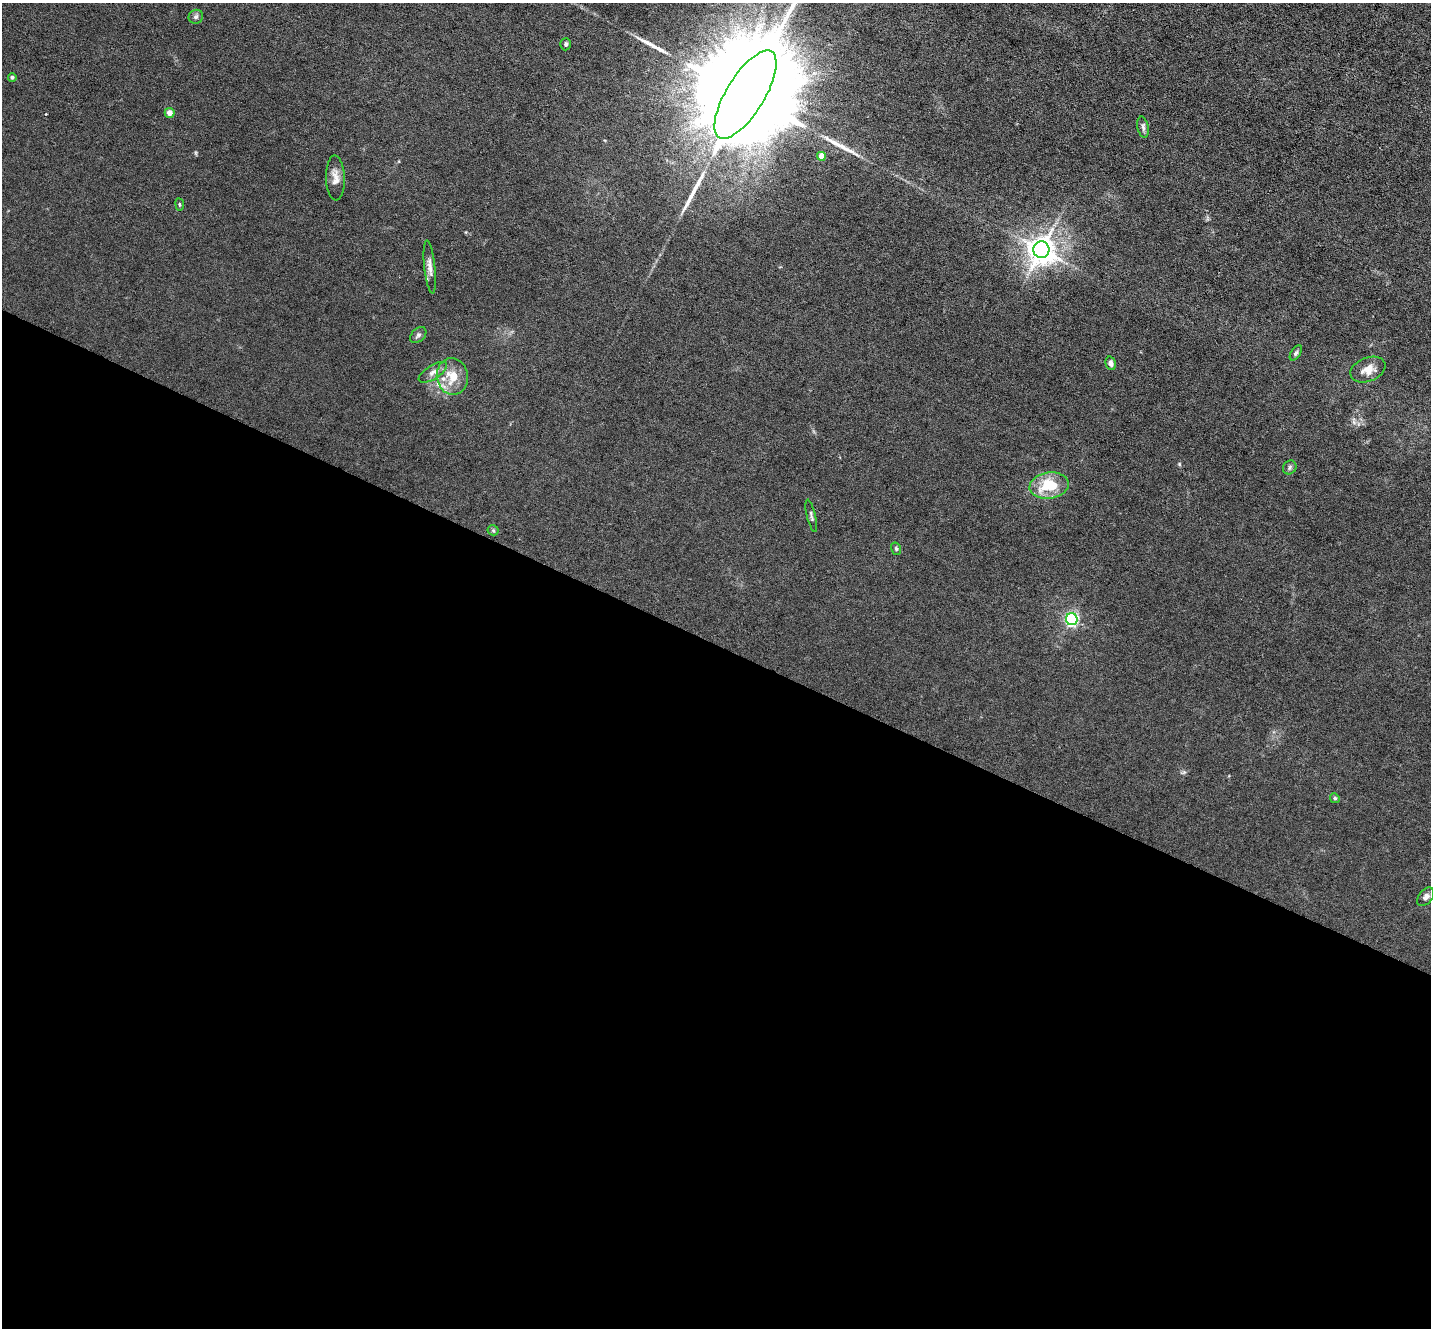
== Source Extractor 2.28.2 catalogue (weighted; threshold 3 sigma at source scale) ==
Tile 14 of 4 x 4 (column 2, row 4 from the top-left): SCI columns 1430-2858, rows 281-1606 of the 5717 x 5729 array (HDU 1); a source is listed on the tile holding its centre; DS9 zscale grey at full resolution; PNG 1433 x 1330 px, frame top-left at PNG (2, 3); each listed source drawn as its Kron ellipse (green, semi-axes under 4 px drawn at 4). Shown black and unused: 52% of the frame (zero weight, under 3 of 6 exposures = <1% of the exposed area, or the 3 px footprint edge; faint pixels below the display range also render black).
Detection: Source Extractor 2.28.2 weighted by HDU 2 'WHT'; one run over the whole footprint, this tile lists its part. Background 0.0113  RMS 0.0037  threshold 0.015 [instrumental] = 3 sigma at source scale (4.09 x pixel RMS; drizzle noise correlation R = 1.36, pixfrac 0.8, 0.05/0.05 arcsec/px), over >= 5 px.
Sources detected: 30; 3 long thin detections or spike segments (spike, bleed or trail) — neither listed nor drawn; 2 inside a brighter listed object's ellipse — not listed separately; the other 25 listed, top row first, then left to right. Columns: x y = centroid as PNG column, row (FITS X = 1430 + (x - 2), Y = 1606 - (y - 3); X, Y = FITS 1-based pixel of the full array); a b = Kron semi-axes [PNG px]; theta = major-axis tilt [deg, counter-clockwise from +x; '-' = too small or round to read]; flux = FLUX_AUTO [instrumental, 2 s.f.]
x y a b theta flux
196 17 7 7 - 0.81
566 44 6 5 - 0.66
12 77 4 4 - 0.6
745 95 50 19 59 20000
170 113 5 5 - 2.3
1143 127 11 5 -78 0.97
821 156 4 4 - 3.6
335 178 22 9 -88 2.9
180 204 6 3 -81 0.38
1041 250 8 8 - 390
430 267 27 5 -84 2.1
418 335 9 6 44 0.85
1296 353 8 4 57 0.68
1111 363 7 5 -74 1.3
1368 370 18 12 22 3.8
433 372 16 7 32 1.9
452 376 18 15 -80 6.7
1290 467 7 6 - 0.75
1049 485 20 13 8 12
811 516 16 3 -77 0.71
493 530 5 5 - 0.48
896 549 6 5 - 0.55
1072 619 6 5 - 52
1335 798 5 4 - 0.44
1426 897 11 6 51 1.4
Isophote crosses this tile's border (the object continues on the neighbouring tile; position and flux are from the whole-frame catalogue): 1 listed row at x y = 745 95